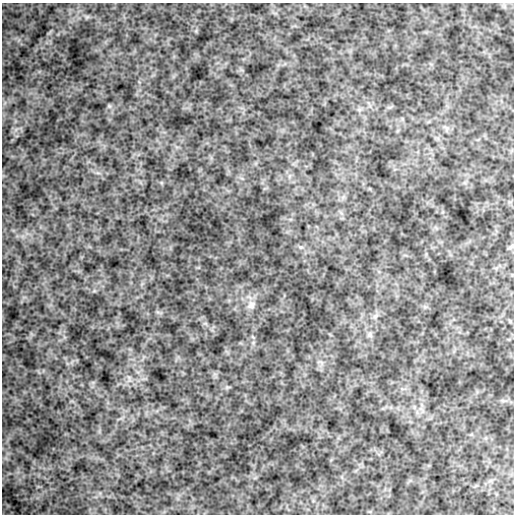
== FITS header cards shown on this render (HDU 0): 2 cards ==
NAXIS1  =                  512 /
NAXIS2  =                  512 /

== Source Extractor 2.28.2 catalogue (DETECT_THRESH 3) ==
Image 512 x 512 px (HDU 0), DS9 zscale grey, 1 PNG px = 1 image px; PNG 516 x 516 px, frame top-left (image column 1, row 512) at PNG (2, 3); no overlay
Background 1740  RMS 330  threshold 992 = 3 sigma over >= 5 px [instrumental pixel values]
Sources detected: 5; all 5 listed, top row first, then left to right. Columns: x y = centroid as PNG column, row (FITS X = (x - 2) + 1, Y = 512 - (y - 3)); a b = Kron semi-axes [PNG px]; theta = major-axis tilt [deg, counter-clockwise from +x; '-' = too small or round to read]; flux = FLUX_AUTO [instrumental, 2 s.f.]
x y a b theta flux
109 106 5 5 - 33000
511 247 9 4 45 41000
251 305 13 11 54 160000
375 316 7 6 - 64000
370 334 9 4 -82 62000